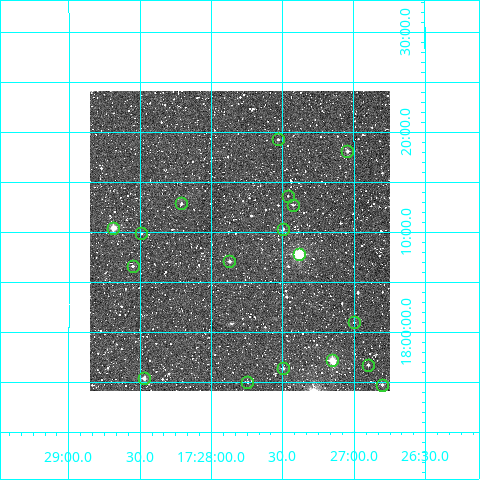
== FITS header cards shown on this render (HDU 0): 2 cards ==
NAXIS1  =                  300
NAXIS2  =                  300

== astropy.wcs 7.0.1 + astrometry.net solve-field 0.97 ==
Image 300 x 300 px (HDU 0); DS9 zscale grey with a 90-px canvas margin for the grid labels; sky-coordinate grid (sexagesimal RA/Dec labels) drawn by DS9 from the SOLVED WCS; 18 Tycho-2 reference stars matched to detected sources circled (green)
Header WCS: RA---TAN/DEC--TAN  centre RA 17:27:48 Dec +18:09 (261.95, +18.15 deg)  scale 6 arcsec/px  FOV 30.0' x 30.0'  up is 0 deg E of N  parity normal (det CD < 0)
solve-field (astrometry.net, Tycho-2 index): VERIFIED the header's WCS against the Tycho-2 star catalogue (verified at 2 index scales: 9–18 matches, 0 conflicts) and refined it, rather than solving blind
Solved WCS: RA---TAN-SIP/DEC--TAN-SIP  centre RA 17:27:48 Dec +18:09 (261.95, +18.15 deg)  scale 6 arcsec/px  FOV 30.0' x 30.0'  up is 0 deg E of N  parity normal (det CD < 0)
The solver's refit moves the header's centre by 1.1 arcsec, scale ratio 0.9996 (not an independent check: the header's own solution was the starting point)
Tycho-2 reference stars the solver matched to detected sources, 18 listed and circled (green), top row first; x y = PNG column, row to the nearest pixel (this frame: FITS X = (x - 90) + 1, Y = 300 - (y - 91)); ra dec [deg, ICRS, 3 dp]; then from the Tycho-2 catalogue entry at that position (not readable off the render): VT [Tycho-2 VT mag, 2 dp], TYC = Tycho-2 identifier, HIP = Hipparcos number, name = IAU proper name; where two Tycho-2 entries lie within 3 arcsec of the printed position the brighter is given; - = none
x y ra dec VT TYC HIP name
278 139 261.882 +18.321 11.60 1541-1959-1 - -
347 151 261.761 +18.302 10.31 1541-943-1 - -
288 196 261.866 +18.227 12.22 1541-385-1 - -
181 203 262.052 +18.215 11.43 1542-2015-1 - -
293 205 261.857 +18.213 12.22 1541-155-1 - -
113 228 262.172 +18.174 8.99 1542-1736-1 85525 -
283 229 261.873 +18.172 11.82 1541-2571-1 - -
141 233 262.123 +18.165 11.84 1542-2133-1 - -
299 254 261.847 +18.130 8.15 1541-2594-1 85427 -
229 261 261.968 +18.118 11.18 1541-531-1 - -
133 266 262.137 +18.110 11.86 1542-2223-1 - -
354 322 261.750 +18.017 11.51 1541-569-1 - -
332 360 261.788 +17.953 9.57 1541-1914-1 - -
368 365 261.725 +17.945 11.53 1541-2500-1 - -
283 368 261.874 +17.940 11.01 1541-1870-1 - -
144 378 262.118 +17.924 10.21 1542-2147-1 - -
247 382 261.936 +17.917 11.85 1541-2705-1 - -
382 385 261.701 +17.913 11.38 1541-2525-1 - -